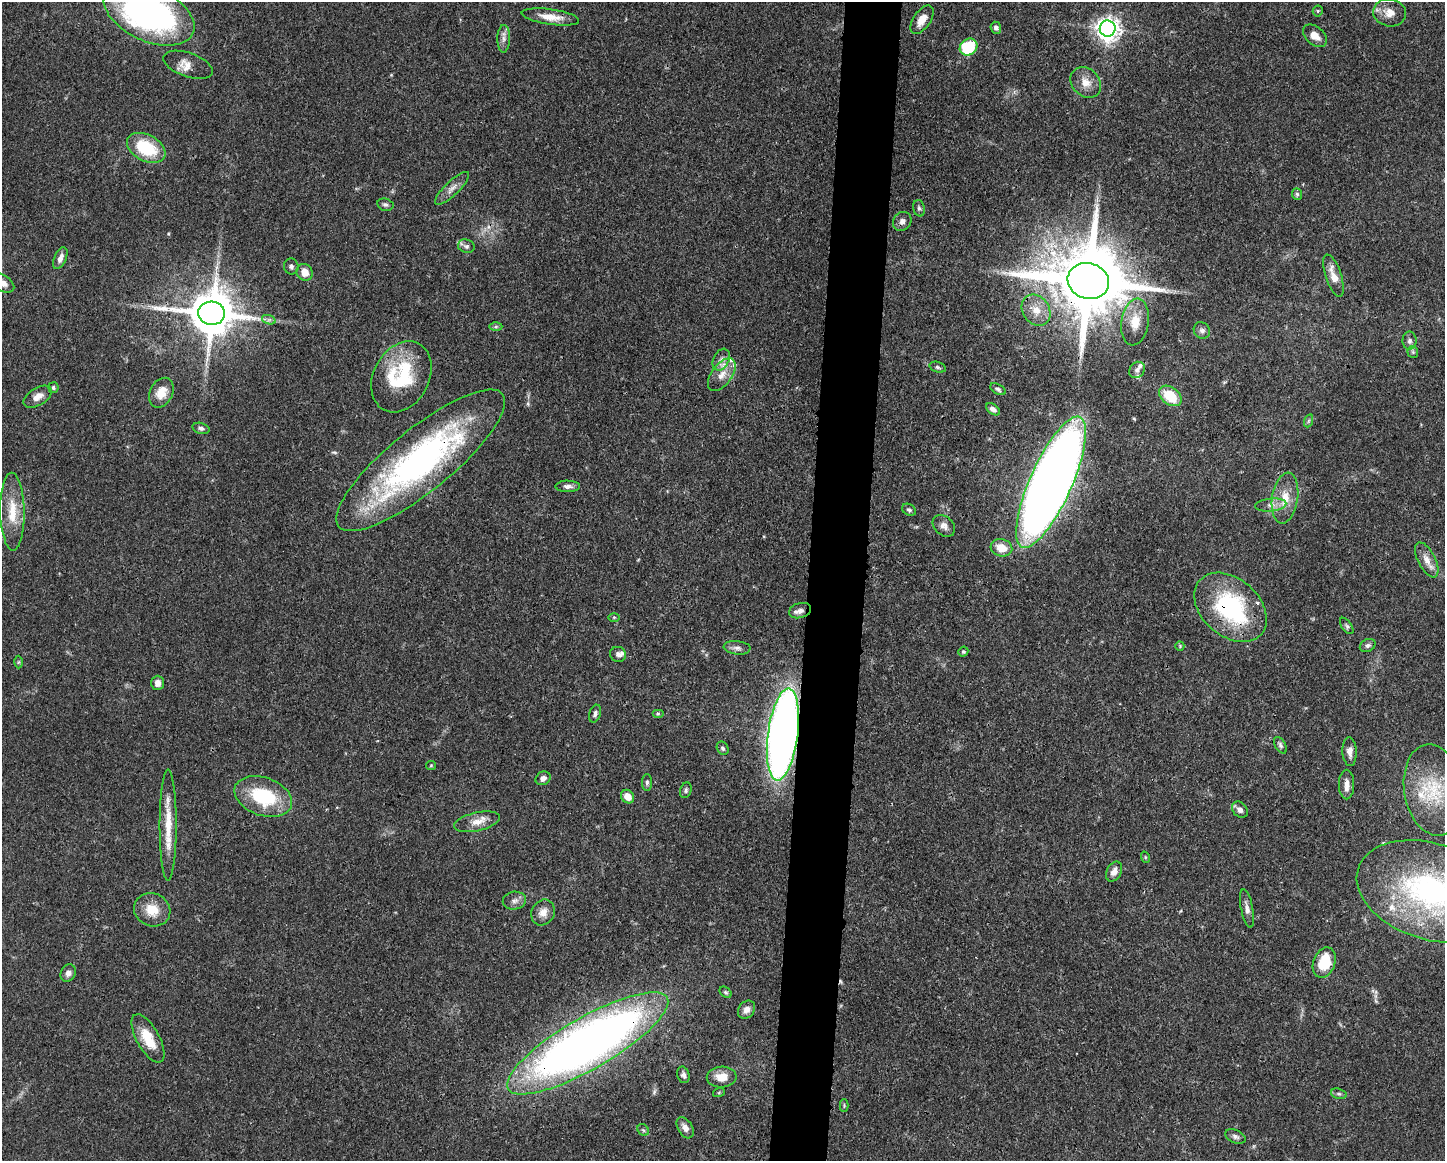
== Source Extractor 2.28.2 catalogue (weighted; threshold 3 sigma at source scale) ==
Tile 5 of 3 x 4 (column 2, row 2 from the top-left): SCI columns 1558-3000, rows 2326-3484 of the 4667 x 4651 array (HDU 1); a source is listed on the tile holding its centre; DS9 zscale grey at full resolution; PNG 1447 x 1163 px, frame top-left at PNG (2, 2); each listed source drawn as its Kron ellipse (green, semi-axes under 4 px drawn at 4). Shown black and unused: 4% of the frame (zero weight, under 3 of 4 exposures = <1% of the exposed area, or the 3 px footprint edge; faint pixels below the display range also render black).
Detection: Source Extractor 2.28.2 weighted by HDU 2 'WHT'; one run over the whole footprint, this tile lists its part. Background 0.0413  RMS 0.0027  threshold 0.0123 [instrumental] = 3 sigma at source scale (4.5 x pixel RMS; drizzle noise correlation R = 1.50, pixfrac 1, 0.05/0.05 arcsec/px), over >= 5 px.
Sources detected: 117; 2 cosmic-ray / hot-pixel residue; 1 long thin detection or spike segment (spike, bleed or trail) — neither listed nor drawn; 9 inside a brighter listed object's ellipse — not listed separately; the other 105 listed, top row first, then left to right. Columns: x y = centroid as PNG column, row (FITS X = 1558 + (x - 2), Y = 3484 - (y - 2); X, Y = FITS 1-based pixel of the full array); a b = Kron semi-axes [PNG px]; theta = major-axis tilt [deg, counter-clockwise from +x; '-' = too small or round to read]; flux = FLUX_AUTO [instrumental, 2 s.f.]
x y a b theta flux
1318 11 5 5 - 0.35
1390 13 16 13 -12 3.4
149 14 48 27 -25 99
550 17 29 7 -8 4
922 20 16 8 56 3.4
996 28 6 5 - 0.81
1108 29 8 8 - 220
1315 36 14 9 -41 2.7
504 39 14 6 89 1.4
969 47 9 8 - 13
188 65 26 12 -19 3.3
1086 82 17 13 -47 3.4
146 148 21 13 -27 14
452 188 22 7 44 2
1297 194 6 5 - 0.56
385 205 8 6 -12 0.69
919 208 8 6 -75 0.64
902 221 10 8 49 1.3
466 246 8 6 -15 0.74
60 258 11 6 66 1.5
291 266 8 7 - 1
304 272 9 7 -53 3.3
1334 276 22 8 -72 3.5
1088 281 21 18 -17 3600
2 283 13 8 -32 2.6
1036 310 16 13 -53 3.9
212 313 13 11 -6 1300
269 320 7 4 -18 0.68
1135 322 23 13 82 5.3
496 327 6 4 1 0.44
1202 330 9 7 -46 1
1410 341 9 7 -88 0.98
1413 352 6 5 - 0.44
721 360 11 7 65 1.6
938 367 8 5 -18 0.62
1137 370 9 7 52 1
722 375 19 10 54 3.6
401 377 37 27 62 20
53 388 5 5 - 0.47
998 389 8 5 -30 0.6
161 393 16 11 63 4
1170 396 12 8 -37 9.2
38 397 16 8 31 2.3
993 409 8 5 -35 1.1
1308 421 7 4 71 0.51
201 428 9 5 -14 0.8
421 460 105 31 39 90
1051 482 71 21 66 530
568 486 12 5 0 1.2
1285 498 25 13 81 5.5
1271 505 15 6 5 1.8
909 510 7 5 -30 0.65
12 512 39 12 -89 7.8
944 526 12 9 -42 1.6
1001 548 11 8 -15 4.2
1427 560 19 8 -63 3
1230 607 41 28 -41 35
800 611 11 7 16 1.4
614 617 6 4 0 0.36
1347 626 9 5 -55 0.63
1368 645 8 6 30 0.78
1180 646 5 4 - 0.31
737 648 13 6 -5 1.3
963 652 5 4 - 0.42
618 654 8 7 - 1
19 662 6 4 89 0.33
158 683 7 6 - 1.6
595 714 9 6 73 0.83
658 714 6 4 0 0.37
783 734 46 15 82 250
1280 745 9 5 -62 0.67
723 748 7 5 -59 0.59
1349 752 14 7 -87 1.8
431 765 5 4 - 0.31
543 778 8 6 29 1.4
647 782 8 5 90 0.55
1346 784 15 7 -90 2
686 790 8 5 73 0.61
1434 790 46 29 -81 18
263 796 30 19 -19 18
628 797 7 6 - 3
1240 810 9 7 -48 1.3
477 822 23 9 13 3.3
168 825 55 8 -90 7.5
1145 857 6 3 -72 0.31
1114 871 10 7 61 1.8
1431 891 76 48 -17 67
514 901 11 9 4 1.5
1247 908 19 6 -79 1.6
152 910 18 16 -22 5.4
543 912 13 11 60 2.5
1324 962 15 11 68 8.7
68 973 9 7 62 1.2
726 992 7 4 -40 0.48
746 1010 10 8 52 1.7
148 1038 27 11 -61 6.9
588 1043 92 26 30 270
683 1075 8 6 -75 0.94
722 1077 15 10 3 3.8
719 1092 6 4 20 0.34
1339 1094 8 5 -17 0.59
844 1106 6 4 -90 0.34
685 1128 11 7 -59 1.7
643 1130 6 5 - 0.48
1235 1137 11 6 -22 0.99
Overlapping masked pixels (flux is a lower limit): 9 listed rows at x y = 550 17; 1088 281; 212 313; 421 460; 1051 482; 1230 607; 783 734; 1431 891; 588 1043
Isophote crosses this tile's border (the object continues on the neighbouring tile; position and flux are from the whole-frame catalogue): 3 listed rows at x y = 149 14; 2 283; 1431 891